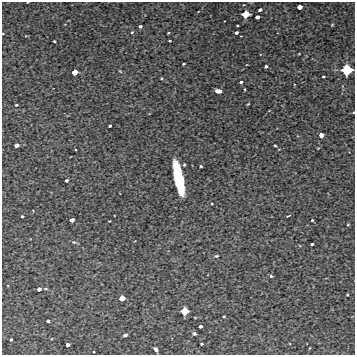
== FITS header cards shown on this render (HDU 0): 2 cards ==
NAXIS1  =                  353 /Length X axis
NAXIS2  =                  353 /Length Y axis

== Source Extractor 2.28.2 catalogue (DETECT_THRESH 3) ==
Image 353 x 353 px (HDU 0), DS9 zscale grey, 1 PNG px = 1 image px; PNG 357 x 357 px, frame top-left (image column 1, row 353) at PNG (2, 2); no overlay
Background 4890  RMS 210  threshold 621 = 3 sigma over >= 5 px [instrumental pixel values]
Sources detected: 58; all 58 listed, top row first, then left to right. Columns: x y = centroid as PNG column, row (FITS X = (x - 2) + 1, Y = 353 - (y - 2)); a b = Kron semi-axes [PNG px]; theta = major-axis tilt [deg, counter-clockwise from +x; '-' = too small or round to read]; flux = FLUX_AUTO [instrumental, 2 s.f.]
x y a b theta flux
300 7 4 4 - 8.7e+04
260 10 4 3 - 3.9e+04
246 14 6 5 - 2.2e+05
257 17 4 3 - 6.1e+04
332 25 4 3 - 1.1e+04
140 26 3 3 - 2.6e+04
132 32 4 3 - 1.4e+04
168 33 3 2 - 1.2e+04
236 33 4 3 - 3.6e+04
3 34 3 2 - 8.4e+03
54 41 3 3 - 1.6e+04
170 41 3 2 - 1.5e+04
183 64 3 3 - 1.7e+04
266 66 3 3 - 2.7e+04
347 70 8 7 - 4.4e+05
120 71 5 4 - 1.2e+04
75 72 5 4 - 1.3e+05
323 77 3 3 - 1.9e+04
161 78 4 3 - 1.2e+04
241 82 3 3 - 2.6e+04
218 91 5 4 - 8.3e+04
248 104 4 2 - 1.0e+04
16 105 3 2 - 1.6e+04
354 112 3 2 - 1.0e+04
110 126 3 3 - 2.3e+04
321 135 5 5 - 5.6e+04
17 145 4 4 - 3.7e+04
275 145 3 2 - 1.2e+04
184 165 3 3 - 1.7e+04
201 166 3 3 - 2.2e+04
178 178 27 7 -79 1.3e+06
66 180 3 3 - 2.8e+04
212 204 3 2 - 1.0e+04
22 216 3 3 - 2.1e+04
288 216 4 2 - 1.2e+04
72 220 4 4 - 6.6e+04
312 220 3 3 - 1.6e+04
109 221 3 2 - 8.6e+03
348 225 4 2 - 9.8e+03
74 242 6 5 - 2.2e+04
312 244 3 2 - 2.1e+04
216 256 5 4 - 1.7e+04
271 276 4 3 - 1.7e+04
39 289 4 4 - 5.7e+04
45 289 4 3 - 1.5e+04
347 295 3 2 - 1.1e+04
122 298 5 4 - 1.3e+05
184 311 6 5 - 2.2e+05
224 316 3 2 - 1.2e+04
48 321 3 3 - 3.0e+04
200 326 4 3 - 4.2e+04
194 333 4 4 - 2.5e+04
125 335 4 3 - 2.6e+04
11 340 3 3 - 2.0e+04
202 344 3 2 - 1.8e+04
68 345 4 3 - 5.4e+04
156 349 5 3 - 3.4e+04
94 352 2 2 - 1.1e+04
At the frame edge (FLAGS 8, measured only in part): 2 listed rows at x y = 3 34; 354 112